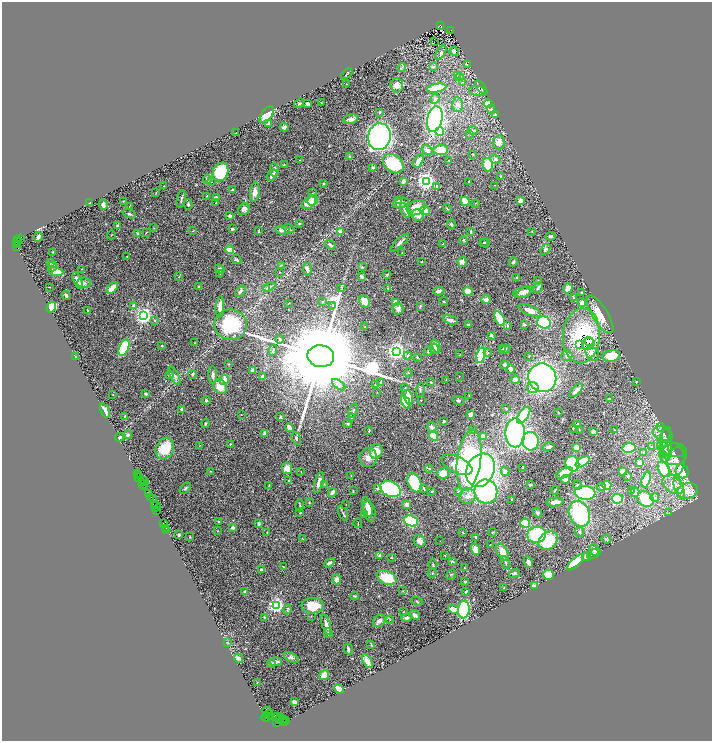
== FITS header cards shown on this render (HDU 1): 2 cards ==
NAXIS1  =                 1420
NAXIS2  =                 1477

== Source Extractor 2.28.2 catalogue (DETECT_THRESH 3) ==
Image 1420 x 1477 px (HDU 1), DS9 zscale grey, zoomed out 1/2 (1 PNG px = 2 x 2 image px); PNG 714 x 743 px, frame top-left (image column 1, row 1477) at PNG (2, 2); each listed source drawn as its Kron ellipse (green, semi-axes under 4 px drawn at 4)
Background 1.15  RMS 0.039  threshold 0.116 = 3 sigma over >= 5 px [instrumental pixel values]
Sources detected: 522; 54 cannot appear on this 1/2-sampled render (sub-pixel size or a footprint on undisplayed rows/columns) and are neither listed nor drawn; the other 468 listed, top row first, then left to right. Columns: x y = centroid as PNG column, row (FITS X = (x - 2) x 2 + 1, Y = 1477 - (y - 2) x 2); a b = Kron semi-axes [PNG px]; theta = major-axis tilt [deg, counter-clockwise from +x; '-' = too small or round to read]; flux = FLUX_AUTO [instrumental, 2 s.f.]
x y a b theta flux
440 25 2 2 - 560
451 30 3 2 - 790
434 42 2 1 - 51
454 51 4 4 - 14
441 53 8 4 58 17
467 64 3 3 - 4.9
402 67 4 2 - 6.8
434 67 3 3 - 7.6
347 74 6 2 41 6.5
457 75 3 2 - 5.2
460 77 4 3 - 7
462 82 3 2 - 3.8
346 84 2 2 - 2.6
397 85 7 6 - 54
481 87 8 4 -51 11
437 88 10 4 10 200
478 91 9 5 -8 19
435 99 5 4 - 17
299 103 5 3 - 10
321 103 2 2 - 4
308 104 3 2 - 28
458 104 7 5 -88 29
488 104 4 3 - 100
491 109 5 4 - 14
379 112 3 3 - 7.4
267 115 10 5 54 140
496 115 3 3 - 9.4
351 119 7 4 13 36
435 119 13 7 78 1700
269 124 4 3 - 19
284 127 4 3 - 24
473 130 4 3 - 9.1
440 131 4 3 - 140
236 133 2 1 - 3.3
470 135 2 2 - 2.9
379 137 13 11 79 1900
499 142 7 6 - 56
427 150 6 4 -34 26
441 150 7 5 3 120
472 154 2 1 - 2.8
350 156 3 2 - 12
496 159 5 4 - 18
300 160 2 1 - 3.5
448 160 3 2 - 3.4
418 161 7 3 63 53
393 164 11 8 -39 350
284 165 2 2 - 2.9
488 165 7 5 -78 170
373 167 3 2 - 13
274 170 7 3 -85 18
220 172 9 7 65 290
272 175 6 3 52 40
501 176 4 3 - 6.3
207 179 4 3 - 14
403 181 3 3 - 31
426 181 4 3 - 3700
469 181 2 2 - 5.4
212 182 2 2 - 2.4
324 183 3 2 - 4
495 185 2 2 - 4.2
164 186 2 1 - 2.2
437 186 3 3 - 6
232 189 4 2 - 6.3
255 192 9 4 84 45
156 193 3 1 - 2.7
312 193 2 1 - 2.1
207 196 3 2 - 3.1
216 198 4 3 - 14
181 199 9 2 80 12
312 200 5 4 - 100
398 200 2 2 - 69
124 201 2 2 - 2.8
465 201 5 3 - 130
520 201 3 3 - 35
89 203 2 2 - 9.6
216 203 2 2 - 3.2
309 203 8 5 35 92
401 203 8 5 13 34
476 203 3 2 - 3.2
103 204 5 3 - 22
188 205 5 4 - 11
129 207 2 2 - 2.7
416 208 10 7 27 81
244 209 6 5 - 24
447 209 4 2 - 6.6
405 210 8 3 -63 40
425 210 5 4 - 62
129 214 7 4 -20 12
418 215 6 5 - 79
230 216 2 2 - 51
299 223 4 3 - 5.8
451 225 5 3 - 6.9
118 226 3 3 - 24
154 228 2 2 - 3.6
232 229 4 3 - 8.9
289 229 6 4 -26 13
282 230 7 4 -8 38
193 231 3 2 - 4.2
259 231 3 1 - 5.7
340 231 2 2 - 170
532 231 3 2 - 3.8
146 232 3 2 - 3.9
471 232 4 2 - 11
137 234 4 2 - 11
111 235 4 1 - 3.5
551 236 5 3 - 14
38 237 4 3 - 29
20 238 3 2 - 170
17 239 2 2 - 200
463 240 4 3 - 7.1
17 242 5 2 - 620
400 242 12 3 43 23
484 242 3 2 - 4.6
485 243 5 3 - 9.2
443 244 3 2 - 4.2
17 245 4 1 - 98
330 245 6 3 -34 18
17 247 2 1 - 25
545 249 6 4 51 15
230 250 4 2 - 160
52 252 3 2 - 2.7
402 252 2 2 - 2.5
127 257 2 1 - 4.8
236 260 5 3 - 13
422 261 2 2 - 2.8
462 262 5 4 - 37
513 262 5 3 - 16
50 263 2 2 - 5.7
281 265 3 2 - 2.6
52 266 5 3 - 8.3
362 267 3 3 - 5.1
81 269 2 2 - 3.2
220 269 5 4 - 14
307 269 6 4 -85 20
56 271 7 4 -12 110
279 272 2 1 - 2.8
220 274 2 1 - 1.7
387 274 4 2 - 5.8
179 276 4 2 - 4.3
361 276 4 2 - 26
516 278 3 2 - 5
78 281 9 4 -66 47
538 281 3 2 - 3.2
84 283 7 5 2 21
49 287 3 1 - 2.9
199 287 3 3 - 6.7
269 287 6 4 30 20
342 287 3 3 - 6.8
538 287 6 2 48 12
112 288 7 3 48 83
388 288 4 3 - 5.4
568 288 5 4 - 52
267 289 4 3 - 12
240 291 6 3 47 21
439 291 6 3 6 23
468 291 5 4 - 93
525 292 9 4 27 40
522 293 9 5 9 37
582 293 3 3 - 5.6
66 296 5 2 - 16
573 297 3 2 - 6.4
486 300 5 4 - 30
323 301 3 3 - 4.8
364 301 6 5 - 70
444 301 4 2 - 7.3
396 302 4 3 - 73
582 303 4 3 - 26
288 304 2 1 - 2
133 306 4 3 - 21
333 306 3 2 - 3.8
420 306 3 2 - 7.3
51 307 5 4 - 280
220 307 10 4 85 56
398 309 6 5 - 27
529 310 12 4 -24 57
87 311 3 2 - 6.2
600 315 22 7 -58 140
144 316 4 3 - 3200
500 319 8 3 -64 230
450 320 7 3 -16 32
154 321 3 3 - 7.1
544 322 6 6 - 400
231 325 16 15 - 460
468 325 2 2 - 9.6
507 325 3 3 - 9.8
524 325 4 3 - 11
365 327 2 2 - 3.4
491 335 3 3 - 13
581 336 27 18 85 900
280 339 4 3 - 7.5
589 341 4 4 - 50
195 343 2 1 - 2.9
588 344 6 5 - 98
161 345 2 2 - 8.2
579 345 2 1 - 8.9
436 346 7 4 -67 64
124 348 9 4 67 440
434 348 5 3 - 16
503 349 4 2 - 5.1
505 349 5 3 - 11
273 350 6 3 79 9.9
397 351 4 4 - 3700
428 351 4 2 - 6.2
488 353 3 3 - 8.5
592 353 8 6 -51 64
460 355 2 2 - 3.1
481 355 8 3 77 480
567 355 5 5 - 23
321 356 13 11 -10 200000
408 356 4 3 - 8.7
529 356 3 2 - 4
611 356 9 5 8 170
75 357 2 2 - 2.8
417 357 4 3 - 6
229 364 2 2 - 5.2
505 365 4 4 - 22
511 369 4 3 - 46
253 370 2 2 - 88
408 373 4 2 - 7.3
193 374 4 3 - 7.9
169 375 4 4 - 11
213 375 9 4 -89 21
174 376 10 4 -63 23
262 376 2 2 - 13
459 376 2 1 - 1.9
542 378 14 14 - 1700
224 380 5 4 - 47
446 380 3 2 - 3.7
515 380 4 3 - 43
636 381 2 2 - 3.9
381 382 3 3 - 18
430 382 3 2 - 2.9
339 385 7 4 -36 40
375 385 4 2 - 4.3
220 387 7 6 - 79
405 388 3 2 - 5
533 388 6 5 - 60
420 390 7 3 82 10
576 390 8 3 47 41
377 392 2 1 - 1.7
146 394 2 2 - 16
113 395 2 1 - 2.1
469 396 3 2 - 3
408 397 7 3 -75 94
610 399 3 3 - 11
206 400 4 3 - 8.9
421 400 2 1 - 3.2
458 400 6 4 -9 14
406 402 7 4 -65 190
506 408 3 2 - 7
182 409 2 2 - 42
105 410 7 4 -67 47
353 411 7 2 71 7.8
559 413 2 2 - 6
241 414 2 2 - 2.4
470 414 3 2 - 44
524 415 9 5 56 320
125 417 2 2 - 18
281 417 4 3 - 7
351 417 3 2 - 5.8
444 421 2 2 - 14
205 424 4 3 - 7.8
348 424 4 4 - 8
578 425 3 3 - 22
432 427 5 4 - 20
660 427 4 3 - 9.1
289 428 4 3 - 49
574 428 4 3 - 11
473 429 3 3 - 4.6
579 430 3 2 - 3.4
615 430 3 3 - 4.2
369 431 4 2 - 5.9
593 432 4 3 - 32
265 433 3 2 - 37
515 433 14 9 -90 1300
663 434 10 6 -22 38
128 435 4 4 - 11
433 436 5 4 - 130
120 437 4 2 - 21
483 437 3 3 - 53
296 438 6 3 -71 14
664 438 12 4 65 36
531 441 9 8 - 660
230 444 2 2 - 5.4
667 444 16 5 -87 60
200 445 2 2 - 1.9
549 447 6 4 16 23
652 447 4 3 - 8
165 448 11 8 64 180
577 448 4 4 - 120
629 448 6 5 - 310
665 449 7 4 -71 27
671 449 14 6 -21 53
376 451 7 6 - 86
644 452 3 3 - 15
663 454 4 4 - 12
674 454 13 11 11 79
368 458 9 8 - 53
469 460 31 12 82 1100
676 461 14 9 82 70
583 462 8 4 34 250
640 463 3 3 - 65
572 464 8 6 -59 360
457 465 17 8 -26 150
287 468 5 5 - 57
429 468 4 2 - 9.4
523 468 2 2 - 7
664 469 8 5 -63 250
480 470 17 13 63 2200
211 471 2 2 - 3.5
505 471 4 4 - 26
622 471 3 3 - 77
682 471 7 6 - 210
301 472 3 2 - 2.9
137 473 2 2 - 180
443 473 6 5 - 67
564 473 9 4 26 110
138 476 3 1 - 24
351 476 2 1 - 1.8
628 476 3 2 - 7.5
139 477 4 1 - 56
566 479 5 4 - 63
142 480 3 1 - 58
646 480 8 4 74 270
145 481 2 1 - 160
289 481 3 3 - 9.1
319 482 10 4 74 46
414 483 10 6 -65 410
324 484 2 2 - 3
673 484 12 8 -39 84
143 485 2 1 - 91
530 485 3 2 - 12
578 485 4 4 - 12
607 485 4 4 - 140
144 486 2 1 - 28
269 486 4 2 - 6.9
601 487 4 3 - 13
185 488 7 3 47 10
378 488 4 3 - 13
391 489 10 7 -23 870
424 489 3 2 - 8.7
679 489 11 4 -70 42
555 490 4 1 - 6.2
632 490 3 3 - 9.6
353 491 3 2 - 4.6
458 491 3 3 - 5.1
486 491 12 11 - 1000
687 491 11 7 12 110
332 492 4 3 - 25
432 492 3 3 - 5.5
635 492 5 4 - 69
585 493 10 7 -6 550
149 494 3 3 - 250
467 496 8 7 - 48
150 497 3 1 - 48
154 498 3 1 - 160
655 498 4 4 - 14
512 499 3 2 - 6.5
617 499 5 5 - 380
646 499 9 7 -37 240
309 502 3 2 - 4.2
555 502 8 4 7 37
406 504 4 4 - 20
154 505 2 1 - 59
300 505 6 2 -89 6.3
346 505 3 2 - 2.7
156 506 5 2 - 230
367 507 10 5 -75 42
157 511 2 1 - 47
369 511 10 6 -77 63
300 513 4 3 - 6.4
343 513 7 3 -64 14
537 513 5 4 - 14
669 513 3 2 - 3.9
579 514 13 10 -65 650
364 515 3 3 - 4.8
218 521 3 2 - 4.9
411 521 7 5 -22 340
163 523 3 1 - 13
259 523 3 2 - 10
358 523 4 2 - 3.9
525 523 5 4 - 200
166 528 2 1 - 43
233 528 3 3 - 23
167 530 2 1 - 28
218 531 3 2 - 3.3
267 532 2 2 - 3.9
463 532 3 2 - 4
493 532 4 2 - 4.9
579 532 5 4 - 17
179 535 2 2 - 9.1
537 535 9 8 - 430
189 537 2 2 - 4.4
302 538 3 2 - 3.4
476 538 3 2 - 13
606 539 4 3 - 10
419 541 6 5 - 38
440 541 2 1 - 1.8
548 541 10 8 43 270
490 545 2 2 - 2.7
475 549 6 4 -74 42
594 550 6 4 -76 19
502 552 9 5 -65 67
594 554 7 3 26 20
445 555 3 2 - 3.4
379 556 3 3 - 15
391 557 2 2 - 4.7
586 557 4 4 - 19
452 561 4 3 - 8.6
506 562 6 2 -65 8.7
528 562 6 4 -67 22
576 562 11 4 43 350
329 563 6 3 31 14
433 564 5 3 - 8.5
283 567 3 2 - 3.4
464 568 2 2 - 2.5
261 570 4 3 - 16
432 573 4 2 - 4.4
514 573 6 4 20 14
451 575 6 1 59 3.9
548 575 5 5 - 120
387 578 10 6 -23 210
337 579 5 4 - 47
465 582 3 2 - 10
534 586 4 3 - 6.7
504 588 2 2 - 3.1
245 591 3 3 - 9.1
403 591 3 2 - 3.4
466 591 3 2 - 12
355 596 4 3 - 6.7
417 601 6 2 -30 7.5
276 605 3 3 - 2600
313 606 11 7 0 170
287 609 5 2 - 7.1
453 609 5 3 - 62
464 609 9 6 86 640
403 612 2 2 - 3.4
415 615 5 3 - 27
311 616 3 2 - 2.6
264 617 2 2 - 10
407 618 5 3 - 17
390 620 3 2 - 3.8
379 621 7 5 45 30
326 624 10 3 -74 35
328 633 5 2 - 5.6
227 642 3 2 - 3.6
371 645 3 3 - 5.3
348 649 6 2 -74 12
238 658 5 3 - 24
291 658 8 4 -24 19
367 661 7 4 -58 55
276 662 6 3 -1 27
271 664 4 3 - 7.7
324 675 5 4 - 100
257 682 2 2 - 2.5
339 689 5 3 - 120
294 702 3 3 - 61
267 711 6 3 -25 250
269 715 4 2 - 1200
271 716 4 1 - 61
278 716 3 2 - 170
266 717 5 1 - 33
280 718 2 2 - 440
284 719 3 2 - 110
279 720 3 2 - 1200
286 720 2 1 - 46
283 721 5 1 - 120
276 723 2 1 - 99
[54 sub-pixel or undisplayed-footprint detections neither listed nor drawn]